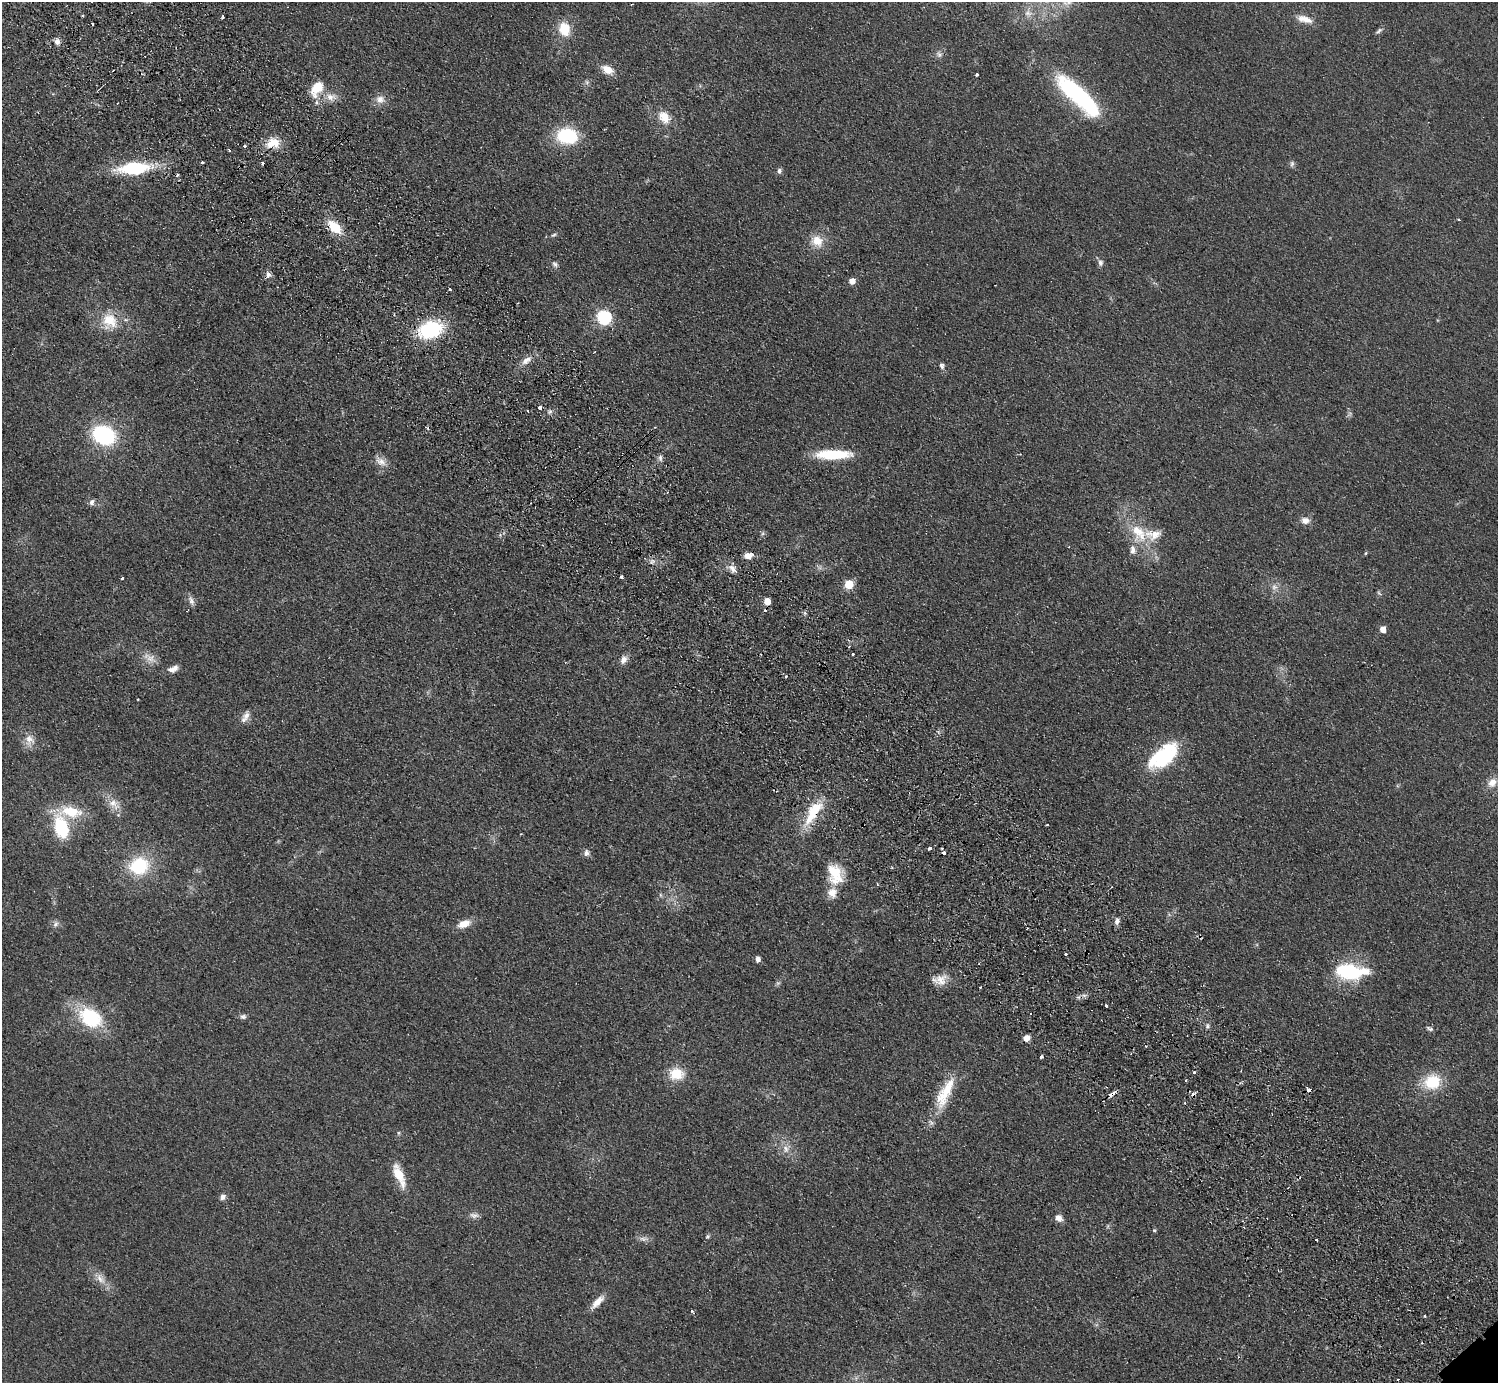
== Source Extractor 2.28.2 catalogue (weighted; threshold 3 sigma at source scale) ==
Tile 11 of 4 x 4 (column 3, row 3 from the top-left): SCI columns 3037-4532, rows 1582-2962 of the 6072 x 6066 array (HDU 1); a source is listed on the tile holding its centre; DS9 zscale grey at full resolution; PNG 1500 x 1385 px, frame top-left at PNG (2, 2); no overlay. Shown black and unused: <1% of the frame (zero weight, under 2 of 3 exposures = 3% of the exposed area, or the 3 px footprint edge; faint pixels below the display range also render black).
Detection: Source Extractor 2.28.2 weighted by HDU 2 'WHT'; one run over the whole footprint, this tile lists its part. Background 0.0639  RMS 0.0091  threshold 0.0409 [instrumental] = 3 sigma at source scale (4.5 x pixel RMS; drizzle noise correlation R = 1.50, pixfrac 1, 0.05/0.05 arcsec/px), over >= 5 px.
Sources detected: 136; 1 too faint to see at this stretch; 1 inside a brighter object's white glare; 9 cosmic-ray / hot-pixel residue — not listed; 5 inside a brighter listed object's ellipse — not listed separately; the other 120 listed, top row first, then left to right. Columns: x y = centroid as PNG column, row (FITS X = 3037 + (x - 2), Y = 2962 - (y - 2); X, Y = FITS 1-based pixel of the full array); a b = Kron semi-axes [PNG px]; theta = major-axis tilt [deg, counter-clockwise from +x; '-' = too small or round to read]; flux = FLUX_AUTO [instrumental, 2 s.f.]
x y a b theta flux
1067 2 16 9 13 9.7
1028 13 11 8 -8 5
82 16 3 2 - 1.2
223 17 5 3 - 1.1
1305 19 21 9 -15 10
564 29 14 12 -75 21
1379 31 11 5 41 2.2
57 42 7 6 - 4
939 54 8 7 - 2.9
607 69 13 8 -27 11
977 75 3 3 - 4.7
587 82 7 4 -88 1.7
317 87 21 14 48 20
1073 90 44 18 -38 95
331 97 15 11 -3 9.1
380 99 11 10 - 6.9
117 103 2 2 - 0.66
664 117 18 13 -51 14
567 136 18 14 -3 57
273 143 15 10 3 19
245 146 3 3 - 2.9
202 162 3 3 - 5.2
262 163 3 3 - 1.5
1292 163 8 6 75 2.2
134 168 29 12 4 66
779 171 7 5 -88 2.3
178 175 5 4 - 1.3
334 227 16 9 -46 24
553 235 7 4 26 1.6
817 241 16 13 -35 14
1100 263 9 7 -77 3.2
555 264 8 6 -39 2.6
268 275 7 7 - 3.4
852 281 5 5 - 8.6
449 289 3 3 - 3.9
604 317 6 6 - 160
109 321 22 20 -62 25
430 330 22 15 18 69
526 360 14 8 41 6.5
942 366 8 6 -72 2.6
540 408 3 3 - 9.5
527 411 3 3 - 0.95
550 411 6 5 - 1.9
103 435 20 15 -23 85
833 454 38 10 1 39
660 458 8 5 -72 2.5
381 462 15 10 -35 7.4
92 502 8 6 76 2.9
1305 520 10 8 -9 6.1
1138 532 30 16 -53 31
1366 553 5 3 - 0.89
748 555 9 7 11 7.2
732 569 13 7 -51 5.5
621 577 3 3 - 4.3
122 578 4 3 - 4.5
849 584 5 5 - 37
1274 587 8 8 - 4
1379 593 7 4 -52 1.3
191 601 14 6 -68 3.9
767 601 5 5 - 15
1383 629 6 5 - 7.7
849 647 3 3 - 0.87
853 654 3 3 - 3.7
150 658 14 12 -21 7.9
623 659 10 8 64 5.3
173 669 13 7 28 5.7
785 676 3 3 - 2.2
246 715 13 9 70 5.7
29 740 16 13 -70 9.2
1164 756 33 17 48 65
1492 782 13 10 49 8.7
113 804 19 11 -42 10
71 812 29 14 -10 28
813 813 39 13 58 32
1047 825 3 2 - 0.79
61 827 22 12 -75 53
930 848 4 3 - 5
586 853 9 7 67 3.5
943 853 4 3 - 4.1
139 866 20 17 18 51
835 874 26 17 -67 27
877 884 4 3 - 0.78
660 895 6 4 -88 1.4
1117 921 9 6 85 3.3
56 924 8 6 53 2.9
464 924 14 8 22 11
1066 954 3 3 - 2.1
758 959 5 5 - 4.7
1348 971 28 16 -9 64
941 980 17 14 37 11
778 983 7 5 43 1.7
980 987 2 2 - 1
1106 1006 3 3 - 1.9
243 1017 8 7 - 2.4
90 1018 33 24 -34 53
1207 1026 6 5 - 1.9
1430 1028 9 5 -21 2.2
1026 1038 7 6 - 5.3
1146 1046 3 3 - 0.78
1041 1057 3 3 - 3.6
1194 1072 3 3 - 1.8
676 1074 16 13 -3 21
1432 1082 18 15 25 33
1309 1090 4 3 - 6.9
945 1093 47 14 64 33
1111 1094 7 4 39 7.7
786 1149 12 8 -72 6.1
399 1175 28 10 -67 20
223 1197 8 7 - 3.6
474 1215 13 7 -7 4
1059 1218 9 7 -41 5.3
1108 1226 6 4 71 1.2
1154 1230 5 4 - 1.2
707 1236 6 5 - 1.4
643 1239 10 6 -5 3.7
1317 1240 3 3 - 1.7
100 1279 18 9 -55 8.9
597 1302 22 7 46 8.9
692 1311 5 3 - 1.1
1425 1316 3 3 - 1.1
Overlapping masked pixels (flux is a lower limit): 4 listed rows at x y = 334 227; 813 813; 1309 1090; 1111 1094
Isophote crosses this tile's border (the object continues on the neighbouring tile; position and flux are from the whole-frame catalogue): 1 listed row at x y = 1067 2